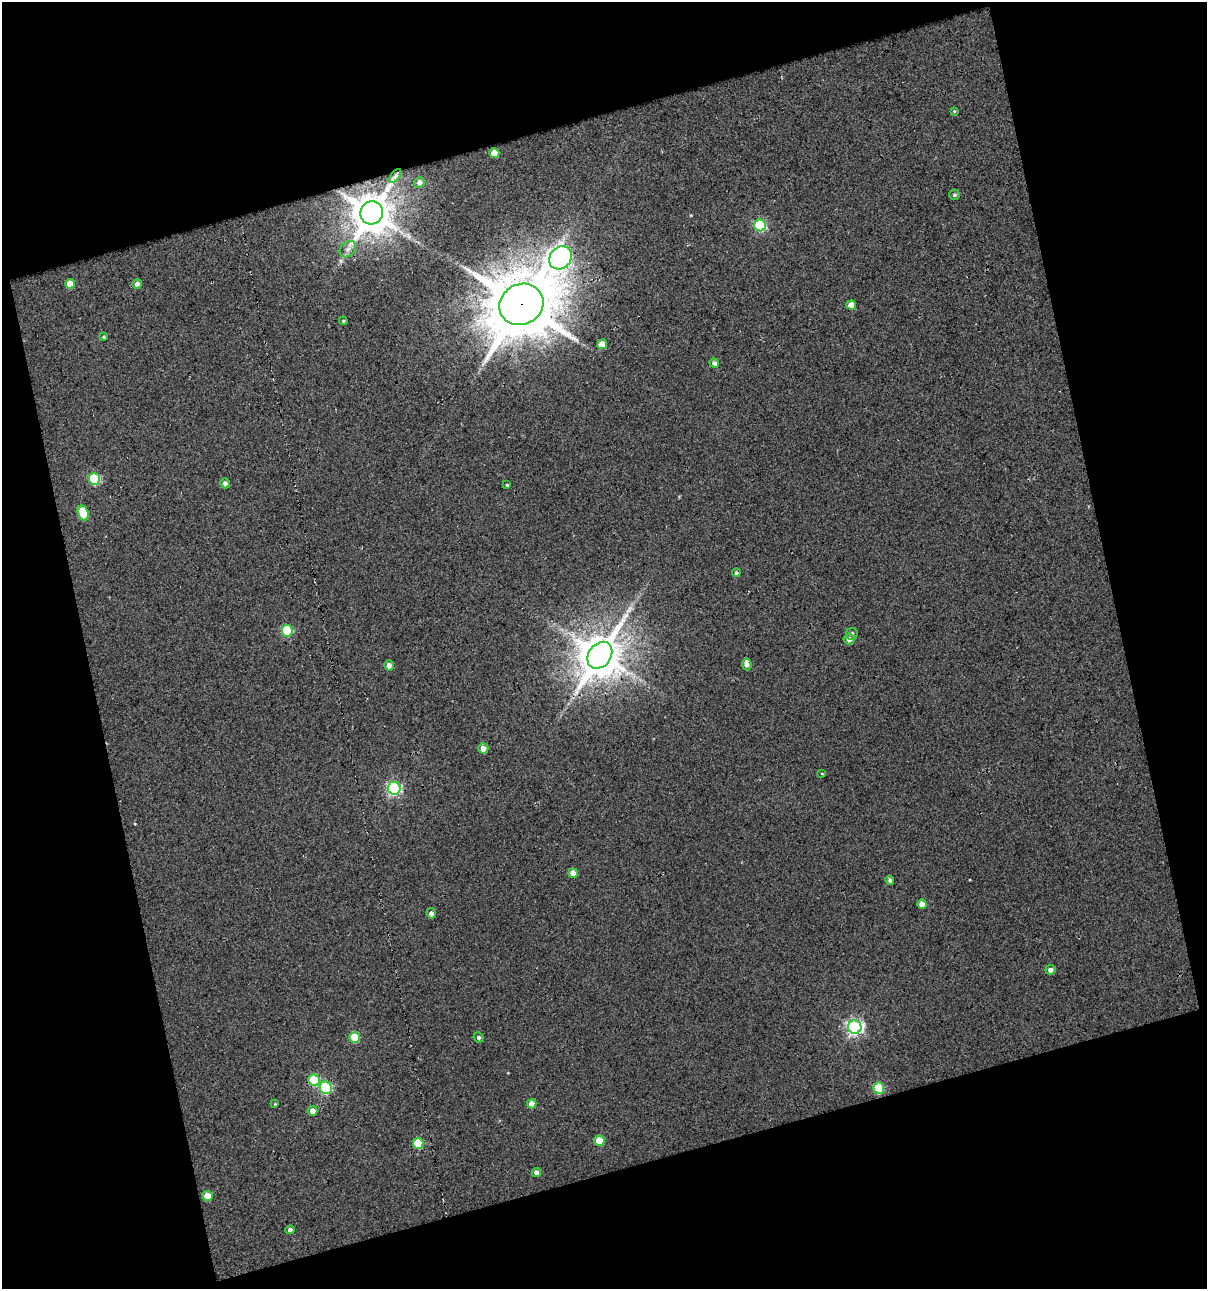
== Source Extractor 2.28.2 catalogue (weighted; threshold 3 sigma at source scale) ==
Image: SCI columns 23-1227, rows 1-1287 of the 1244 x 1287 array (HDU 1 of 3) = the unmasked area's bounding box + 8 px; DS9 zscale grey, full resolution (1 PNG px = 1 image px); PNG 1209 x 1291 px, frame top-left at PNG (2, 2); each listed source drawn as its Kron ellipse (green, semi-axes under 4 px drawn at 4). Shown black and unused: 33% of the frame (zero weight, under 3 of 5 exposures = <1% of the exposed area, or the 3 px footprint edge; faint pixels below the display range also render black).
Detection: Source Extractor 2.28.2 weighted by HDU 2 'WHT'. Background 0.0177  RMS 0.047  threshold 0.21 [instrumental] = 3 sigma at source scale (4.5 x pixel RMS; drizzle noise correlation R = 1.50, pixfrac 1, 0.0396/0.0396 arcsec/px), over >= 5 px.
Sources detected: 52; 1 long thin detection or spike segment (spike, bleed or trail) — neither listed nor drawn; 1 inside a brighter listed object's ellipse — not listed separately; the other 50 listed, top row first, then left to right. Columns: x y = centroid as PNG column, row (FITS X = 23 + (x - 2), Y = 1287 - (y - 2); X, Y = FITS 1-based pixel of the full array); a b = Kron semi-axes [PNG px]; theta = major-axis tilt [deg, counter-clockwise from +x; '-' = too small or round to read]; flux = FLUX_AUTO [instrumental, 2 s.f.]
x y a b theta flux
954 111 4 3 - 4.4
494 153 5 4 - 62
395 176 8 4 53 12
419 182 5 5 - 17
954 195 5 5 - 8.8
372 213 12 11 - 14000
760 225 6 5 - 430
348 249 9 7 46 22
560 258 12 10 47 2300
70 284 5 5 - 56
137 284 5 5 - 18
521 304 22 20 29 30000
851 305 5 4 - 47
343 321 4 3 - 5.2
104 337 4 4 - 5.1
602 344 5 5 - 44
714 363 5 4 - 14
94 479 6 5 - 310
225 483 5 5 - 15
507 485 3 3 - 4.9
83 513 8 5 -74 130
736 573 4 4 - 7.8
287 631 6 5 - 240
852 634 6 5 - 12
849 639 5 5 - 24
600 655 14 11 53 18000
747 664 6 5 - 18
389 665 5 4 - 22
483 748 5 5 - 30
822 774 4 2 - 3.6
394 788 6 6 - 760
573 873 4 4 - 38
890 880 4 4 - 12
922 904 4 4 - 32
431 913 5 5 - 19
1050 970 5 5 - 19
855 1027 7 6 - 1300
355 1037 5 5 - 130
479 1037 5 5 - 11
314 1080 6 5 - 230
326 1088 6 6 - 430
879 1088 5 5 - 200
275 1104 3 3 - 3.5
532 1104 4 4 - 45
313 1111 5 5 - 32
599 1141 5 5 - 94
418 1143 5 5 - 150
536 1172 4 4 - 20
208 1196 5 5 - 62
290 1230 5 4 - 13
Overlapping masked pixels (flux is a lower limit): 2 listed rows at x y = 372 213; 521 304